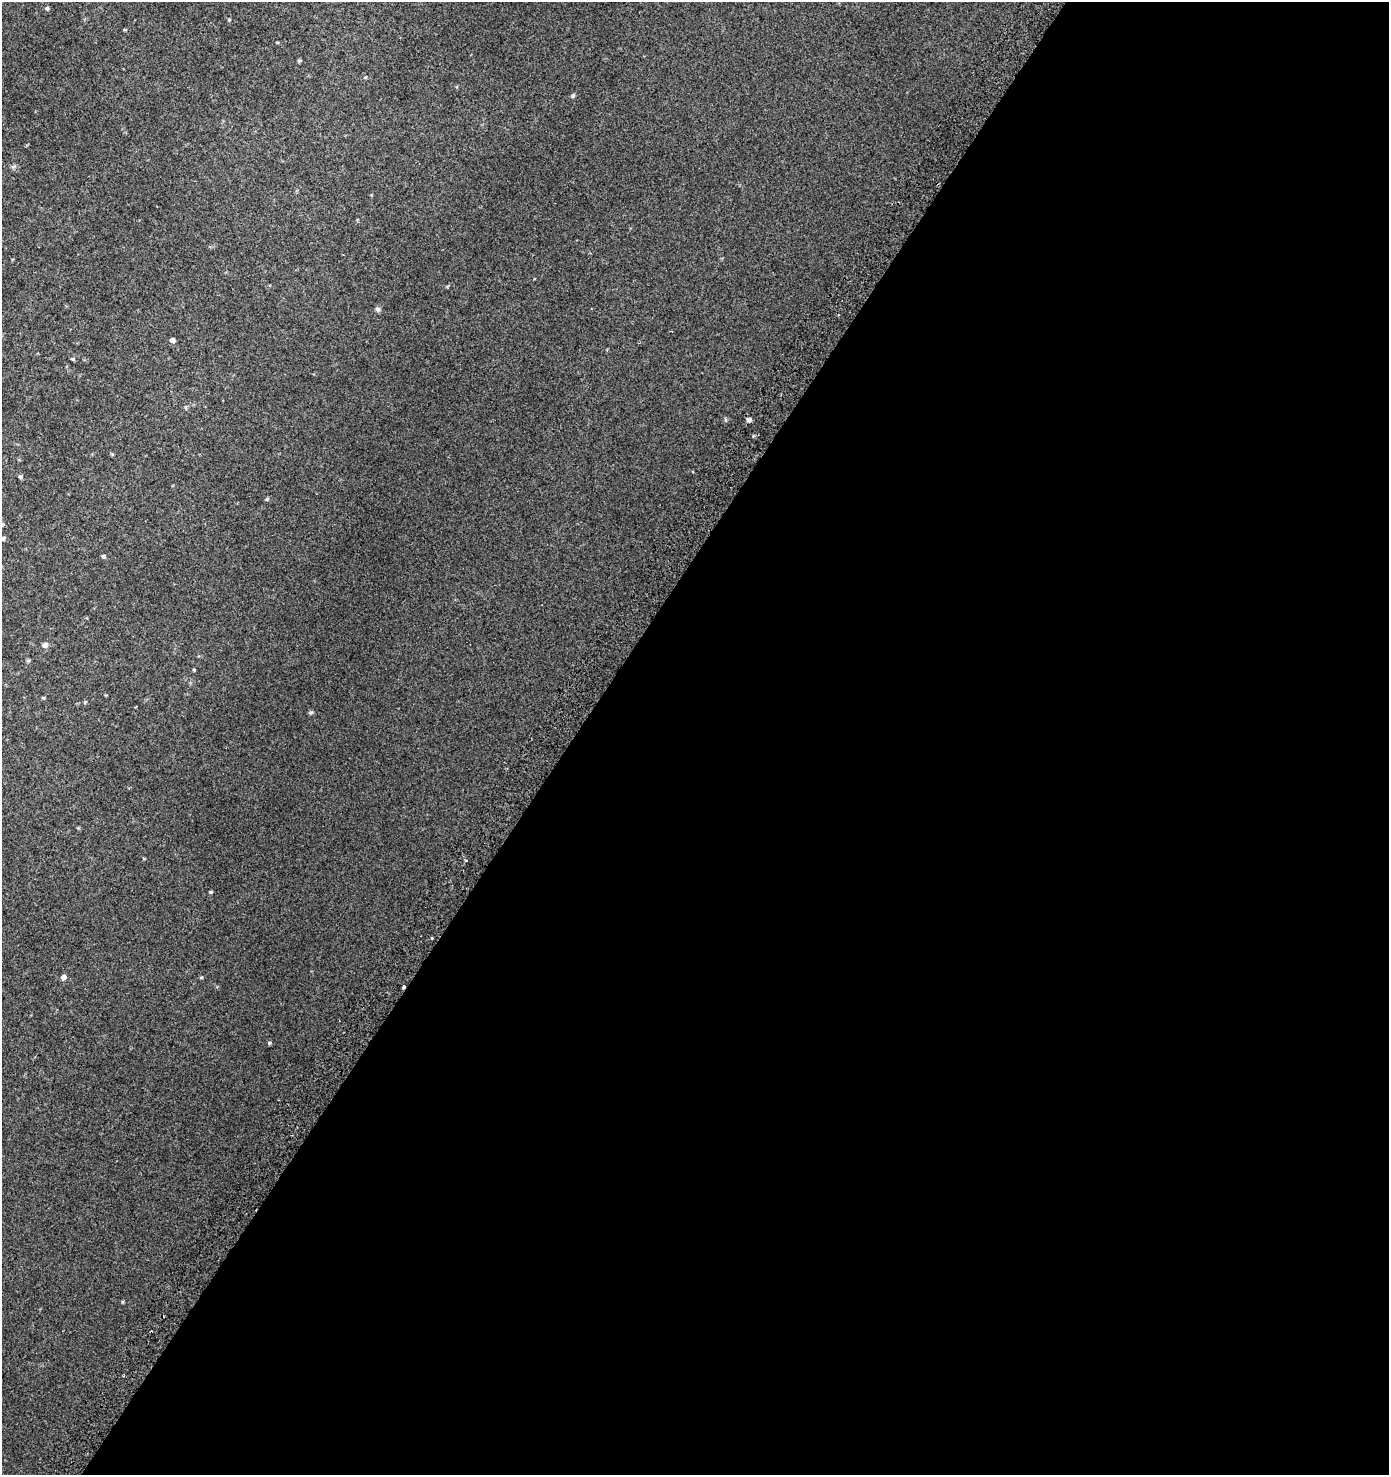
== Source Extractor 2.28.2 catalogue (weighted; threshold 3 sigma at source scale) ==
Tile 12 of 4 x 4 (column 4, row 3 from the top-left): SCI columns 4473-5859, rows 1538-3010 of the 6086 x 6030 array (HDU 1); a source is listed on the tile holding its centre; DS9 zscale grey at full resolution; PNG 1391 x 1477 px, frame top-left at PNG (2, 2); no overlay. Shown black and unused: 59% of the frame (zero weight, under 2 of 3 exposures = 3% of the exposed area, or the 3 px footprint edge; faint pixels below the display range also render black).
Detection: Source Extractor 2.28.2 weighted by HDU 2 'WHT'; one run over the whole footprint, this tile lists its part. Background 0.00795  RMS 0.0063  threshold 0.0283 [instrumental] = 3 sigma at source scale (4.5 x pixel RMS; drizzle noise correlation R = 1.50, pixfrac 1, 0.0396/0.0396 arcsec/px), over >= 5 px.
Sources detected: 22; all 22 listed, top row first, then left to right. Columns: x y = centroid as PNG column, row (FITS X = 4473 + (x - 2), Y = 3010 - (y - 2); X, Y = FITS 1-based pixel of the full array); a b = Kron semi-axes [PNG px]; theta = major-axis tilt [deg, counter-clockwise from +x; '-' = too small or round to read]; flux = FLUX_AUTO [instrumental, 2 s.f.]
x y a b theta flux
47 8 5 5 - 0.84
299 61 5 4 - 0.71
573 96 6 4 62 0.92
378 309 7 6 - 1.3
172 340 6 5 - 1.8
73 359 5 4 - 0.68
749 419 6 5 - 1.8
20 477 6 5 - 0.93
267 499 5 4 - 0.75
3 538 5 5 - 0.98
103 556 5 5 - 1
45 645 7 7 - 1.8
28 661 6 4 19 0.68
194 670 5 3 - 0.46
43 698 5 4 - 0.6
311 712 6 4 19 0.71
466 860 3 3 - 2.5
211 892 5 4 - 0.55
431 938 3 3 - 4.7
63 977 6 6 - 2.1
404 986 3 3 - 2.8
269 1043 5 4 - 0.79
Overlapping masked pixels (flux is a lower limit): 1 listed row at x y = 404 986
Isophote crosses this tile's border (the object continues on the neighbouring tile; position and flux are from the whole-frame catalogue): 1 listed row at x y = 3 538